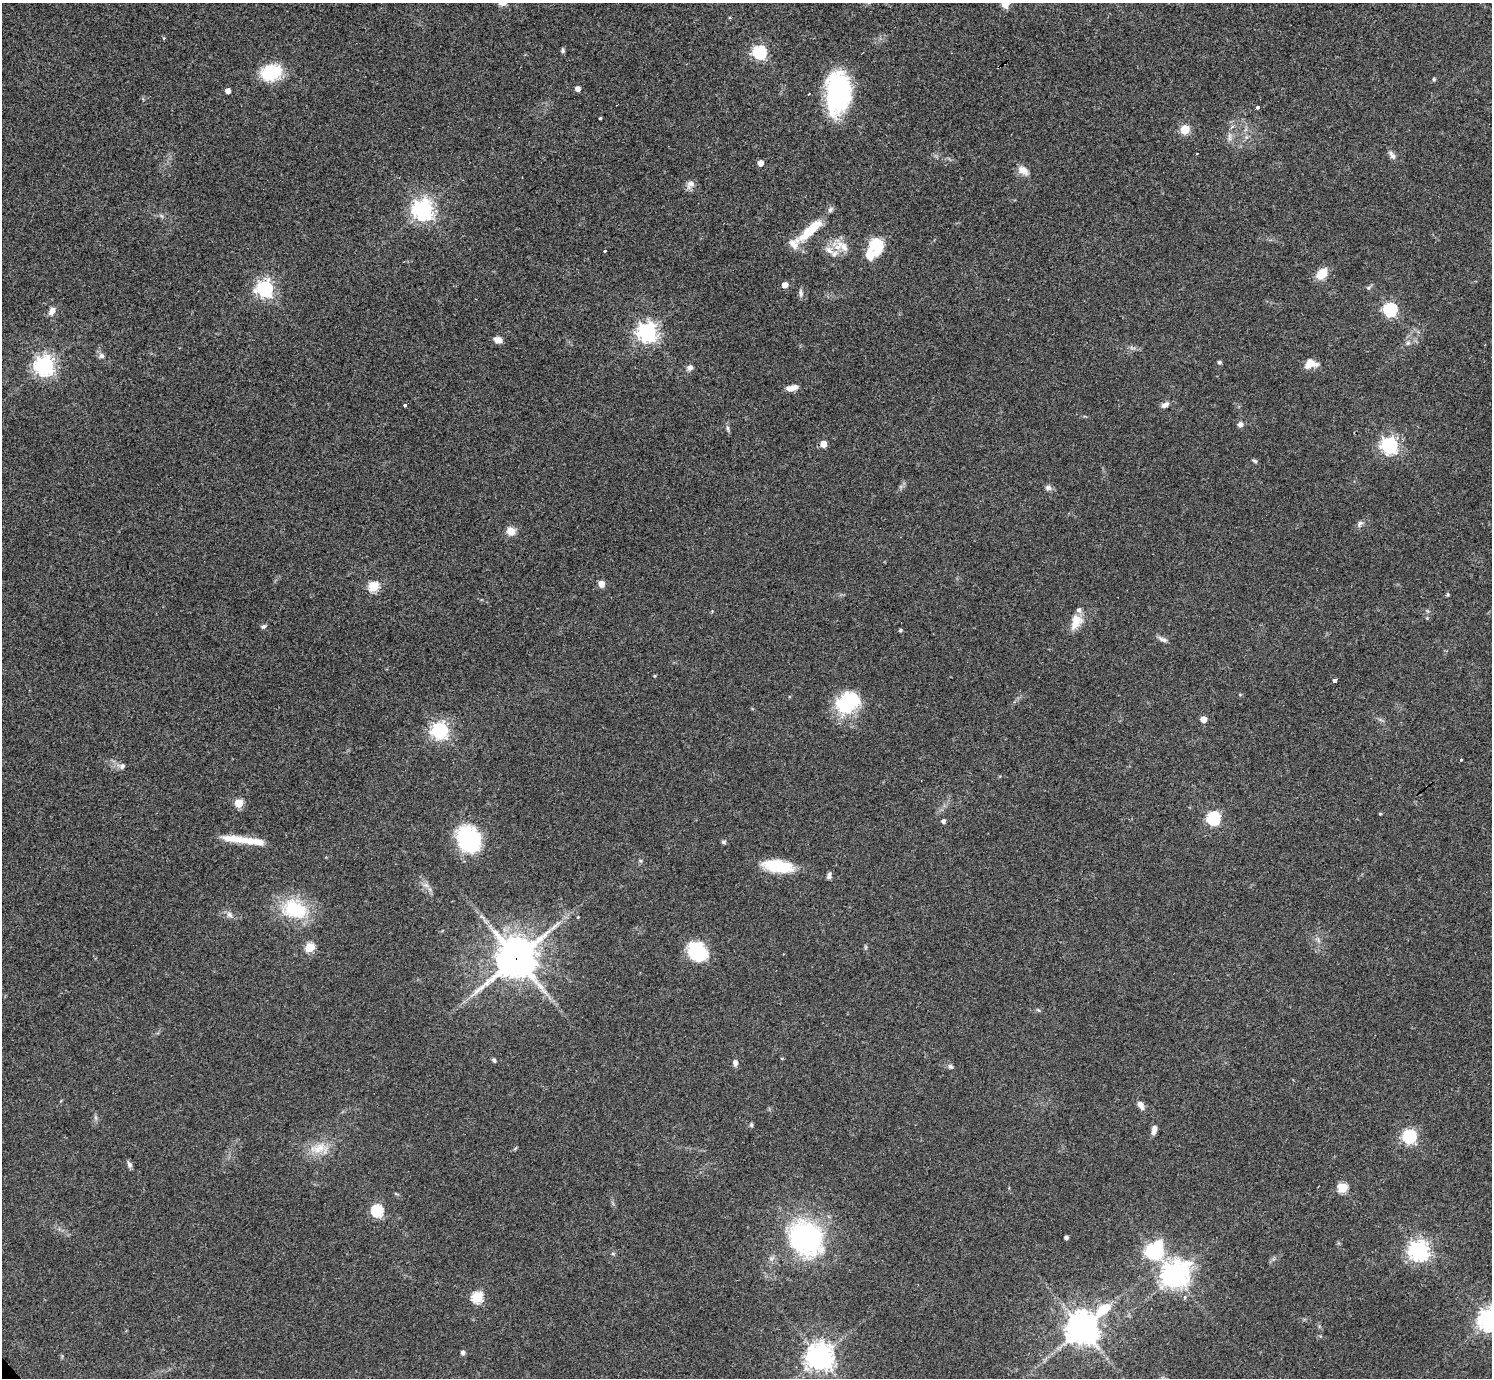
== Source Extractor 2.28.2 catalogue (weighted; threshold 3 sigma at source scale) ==
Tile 10 of 4 x 4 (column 2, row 3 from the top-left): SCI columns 1494-2983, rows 1533-2908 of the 5962 x 5959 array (HDU 1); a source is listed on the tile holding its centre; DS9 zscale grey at full resolution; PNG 1494 x 1380 px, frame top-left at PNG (2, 3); no overlay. Shown black and unused: <1% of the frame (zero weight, under 3 of 4 exposures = <1% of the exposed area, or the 3 px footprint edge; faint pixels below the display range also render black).
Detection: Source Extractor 2.28.2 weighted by HDU 2 'WHT'; one run over the whole footprint, this tile lists its part. Background 0.0435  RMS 0.0048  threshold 0.0216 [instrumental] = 3 sigma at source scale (4.5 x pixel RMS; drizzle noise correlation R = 1.50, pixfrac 1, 0.05/0.05 arcsec/px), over >= 5 px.
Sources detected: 112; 1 inside a brighter object's white glare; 1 cosmic-ray / hot-pixel residue — not listed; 9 inside a brighter listed object's ellipse — not listed separately; the other 101 listed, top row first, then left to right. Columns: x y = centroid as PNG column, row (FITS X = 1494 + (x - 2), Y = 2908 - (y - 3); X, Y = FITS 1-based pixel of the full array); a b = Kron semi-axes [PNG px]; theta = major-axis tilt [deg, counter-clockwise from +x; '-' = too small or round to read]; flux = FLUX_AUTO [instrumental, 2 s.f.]
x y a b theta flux
1006 3 13 9 70 4.8
164 38 4 3 - 0.4
563 51 6 5 - 0.84
759 52 6 6 - 83
999 66 4 3 - 0.79
272 72 18 13 15 28
1434 79 5 4 - 0.66
578 89 4 4 - 3.1
228 91 4 4 - 3.9
838 92 41 23 86 60
1257 107 3 3 - 5.7
600 118 3 3 - 3.5
1232 126 7 4 46 1.2
1185 129 5 5 - 24
1229 137 12 4 90 1.7
1197 153 3 2 - 0.83
1392 155 13 6 -59 1.9
760 163 5 4 - 4.5
1023 170 15 10 -34 4.1
691 183 11 7 -13 2.3
423 210 7 7 - 310
810 230 35 9 42 17
838 246 19 9 51 5.9
877 246 21 17 -84 13
605 251 3 3 - 2
1322 274 11 8 49 8.8
785 285 5 4 - 4.5
265 289 6 6 - 170
801 293 10 5 -88 1.4
1390 309 6 6 - 85
52 311 9 6 63 3.2
647 332 7 7 - 250
498 340 9 7 -16 3
1408 343 6 5 - 0.95
102 356 8 7 - 1.6
1219 362 5 4 - 0.85
1311 364 15 10 5 5.3
44 366 7 7 - 270
690 367 7 7 - 1.8
790 388 9 6 4 3.1
405 405 4 3 - 3.7
1165 405 11 6 30 2
1240 424 7 7 - 1.5
728 428 8 4 -81 1
823 444 5 4 - 7.1
1389 445 7 6 - 160
1255 461 7 4 -36 0.77
1048 488 9 7 -15 1.6
1360 523 9 6 48 1.4
511 531 10 9 - 4.5
601 584 7 6 - 2.9
373 586 5 5 - 33
1448 595 5 3 - 0.54
1076 622 19 12 70 6.8
263 626 6 5 - 1.1
900 630 4 3 - 0.89
1162 639 14 5 -25 1.7
654 676 4 3 - 0.5
1334 680 3 3 - 7.8
846 702 29 25 76 24
1203 719 5 5 - 5.4
440 730 6 6 - 160
1461 760 3 3 - 0.91
122 766 8 6 55 1.5
238 803 5 5 - 20
1380 814 4 3 - 0.48
1214 818 6 6 - 72
943 821 5 4 - 1.3
240 839 41 9 -8 11
469 840 25 19 -56 47
723 842 5 4 - 1.1
778 866 32 12 -9 20
829 876 8 5 83 1.4
295 909 35 24 -19 25
230 915 9 7 -45 1.9
578 917 4 4 - 0.4
310 947 5 5 - 26
697 951 18 14 -53 27
516 958 14 12 41 1400
1038 1010 6 4 -34 0.6
494 1060 6 4 -52 0.99
735 1063 9 6 -87 1.9
950 1066 6 6 - 0.99
1141 1105 11 6 -61 2.7
751 1125 6 5 - 0.81
1154 1130 11 6 81 2.8
1409 1136 6 6 - 90
318 1148 24 13 23 9.1
129 1164 9 6 -56 1.3
1342 1188 5 5 - 29
377 1211 6 6 - 55
806 1238 46 40 -51 66
1066 1238 4 3 - 1.3
1154 1251 14 13 - 41
1419 1251 7 7 - 310
1174 1275 9 8 - 520
477 1297 6 5 - 43
1489 1321 7 7 - 370
1082 1328 14 10 42 670
462 1353 6 5 - 1.3
820 1357 9 8 - 490
Overlapping masked pixels (flux is a lower limit): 2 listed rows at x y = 999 66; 516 958
Isophote crosses this tile's border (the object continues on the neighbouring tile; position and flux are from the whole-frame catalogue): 2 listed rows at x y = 1006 3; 1489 1321